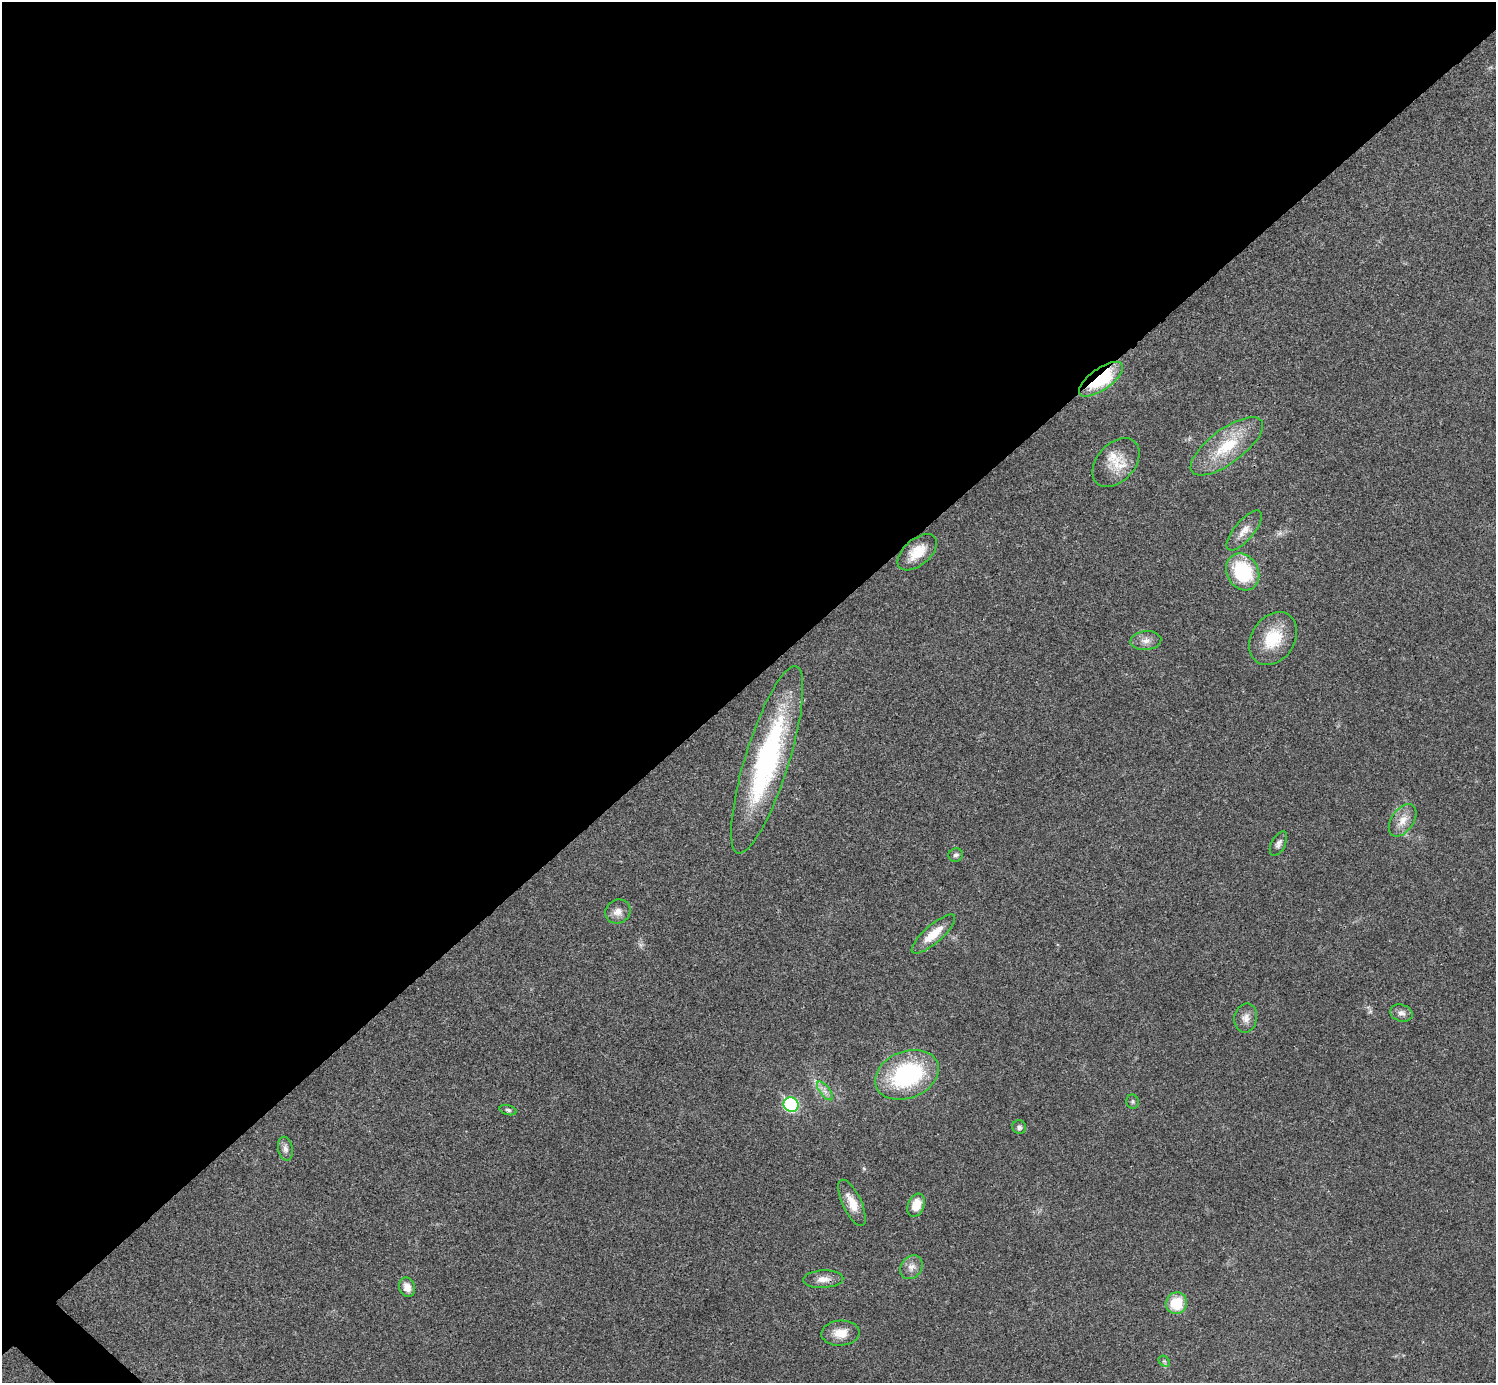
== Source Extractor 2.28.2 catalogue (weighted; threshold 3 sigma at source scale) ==
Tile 2 of 4 x 4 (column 2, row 1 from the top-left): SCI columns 1520-3013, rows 4302-5682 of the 6012 x 6012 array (HDU 1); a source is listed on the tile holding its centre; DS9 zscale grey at full resolution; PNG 1498 x 1385 px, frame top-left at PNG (2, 2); each listed source drawn as its Kron ellipse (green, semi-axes under 4 px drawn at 4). Shown black and unused: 50% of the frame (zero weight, under 3 of 4 exposures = <1% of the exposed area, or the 3 px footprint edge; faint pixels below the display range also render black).
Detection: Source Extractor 2.28.2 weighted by HDU 2 'WHT'; one run over the whole footprint, this tile lists its part. Background 0.0198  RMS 0.0038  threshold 0.0169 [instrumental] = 3 sigma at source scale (4.5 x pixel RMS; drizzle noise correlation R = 1.50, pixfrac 1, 0.05/0.05 arcsec/px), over >= 5 px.
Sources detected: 33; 1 too faint to see at this stretch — neither listed nor drawn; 1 inside a brighter listed object's ellipse — not listed separately; the other 31 listed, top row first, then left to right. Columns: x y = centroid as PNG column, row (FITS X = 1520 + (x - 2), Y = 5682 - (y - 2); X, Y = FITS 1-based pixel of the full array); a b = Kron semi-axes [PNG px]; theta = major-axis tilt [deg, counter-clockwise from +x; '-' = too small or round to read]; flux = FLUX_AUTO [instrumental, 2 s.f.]
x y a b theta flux
1101 379 26 10 36 24
1227 446 43 17 37 18
1116 463 28 19 48 8.8
1244 530 25 9 50 4
917 552 23 13 40 7.6
1243 572 19 16 -60 25
1273 639 28 21 57 14
1146 641 15 9 5 2.8
767 760 98 22 73 71
1403 820 18 11 55 4.6
1278 844 13 7 62 1.6
956 855 7 6 - 1
618 912 13 11 35 3
933 934 28 9 41 7
1401 1013 11 8 -18 1.8
1246 1018 14 11 79 2.9
907 1075 33 23 22 45
825 1091 11 5 -52 1.7
1132 1102 7 6 - 0.78
791 1105 8 7 - 39
508 1110 8 5 -15 0.77
1019 1127 7 6 - 1
285 1149 12 7 -80 1.7
852 1203 25 9 -65 5.8
916 1205 12 8 69 6
911 1267 13 10 52 2.6
823 1279 20 9 3 3.2
407 1287 10 8 -70 3.1
1176 1303 11 10 - 10
840 1333 19 12 4 5.6
1164 1361 6 4 -42 0.65
Overlapping masked pixels (flux is a lower limit): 1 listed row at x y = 1101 379